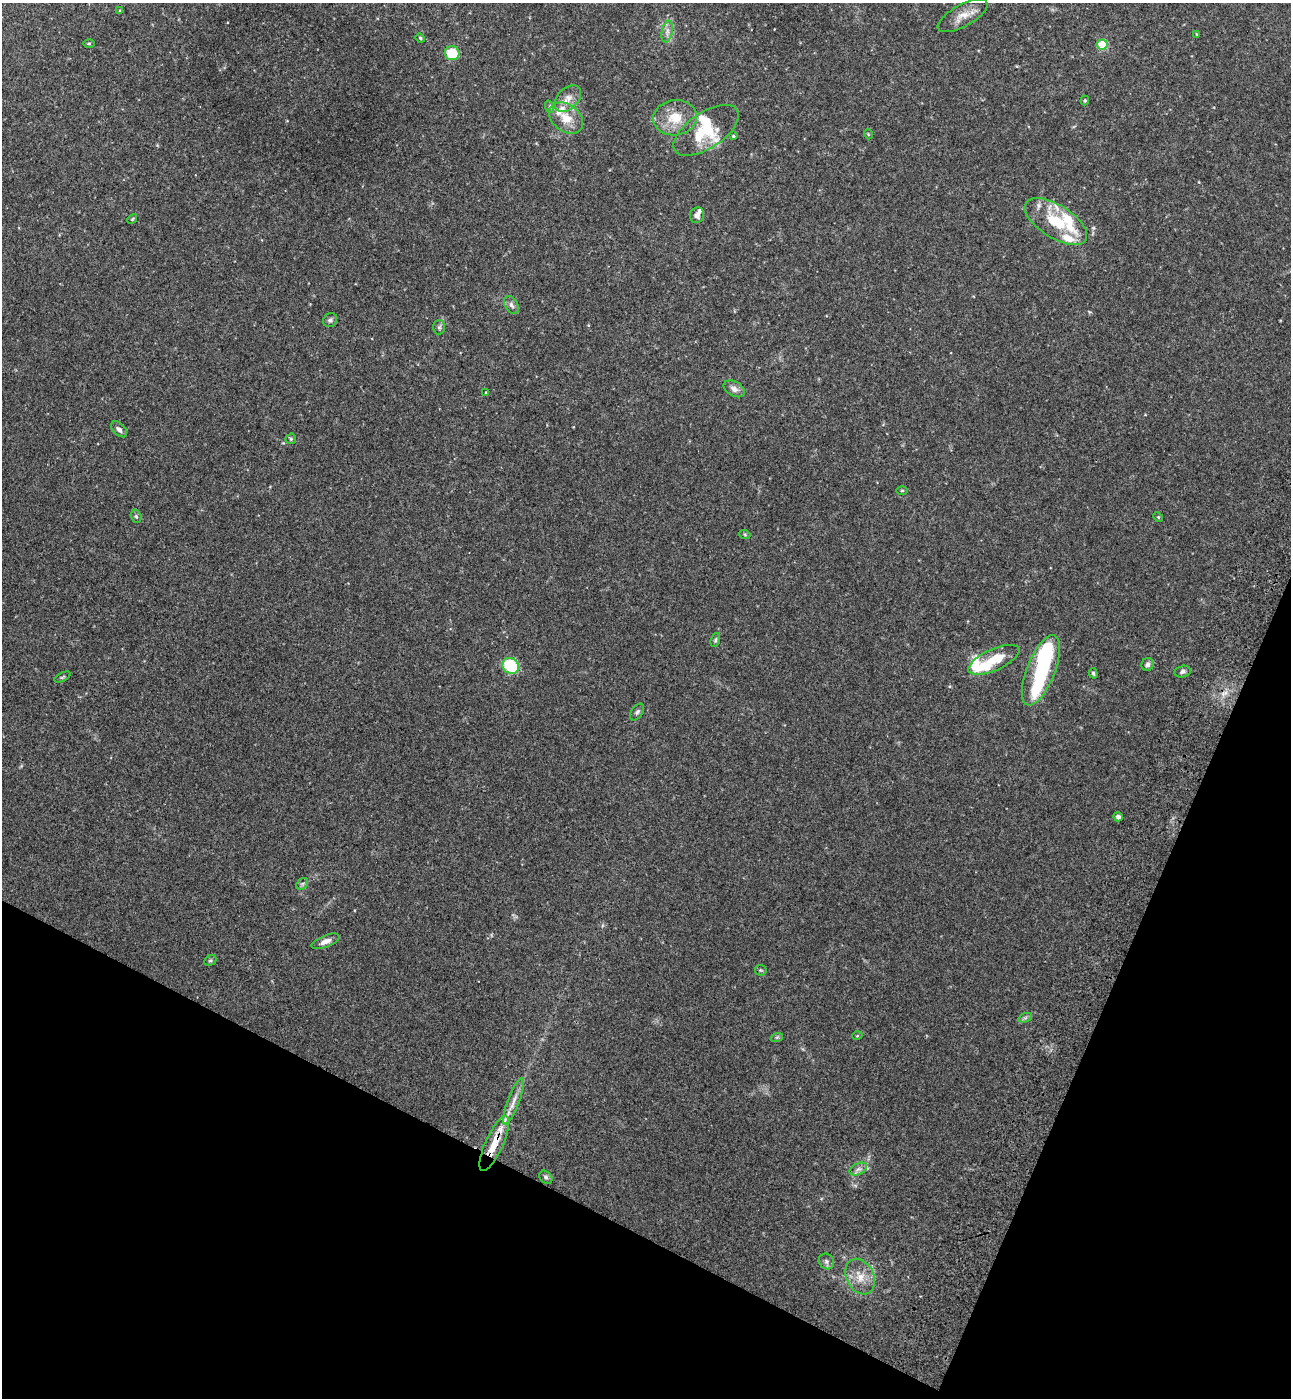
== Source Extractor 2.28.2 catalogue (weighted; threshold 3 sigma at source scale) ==
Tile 15 of 4 x 4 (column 3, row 4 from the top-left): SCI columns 2970-4258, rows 62-1457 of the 5802 x 5712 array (HDU 1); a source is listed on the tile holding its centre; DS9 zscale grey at full resolution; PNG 1293 x 1400 px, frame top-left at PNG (2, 3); each listed source drawn as its Kron ellipse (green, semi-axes under 4 px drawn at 4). Shown black and unused: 21% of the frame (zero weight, under 3 of 4 exposures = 6% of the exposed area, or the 3 px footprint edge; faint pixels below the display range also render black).
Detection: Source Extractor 2.28.2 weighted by HDU 2 'WHT'; one run over the whole footprint, this tile lists its part. Background 0.0388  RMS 0.0065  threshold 0.0294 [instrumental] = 3 sigma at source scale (4.5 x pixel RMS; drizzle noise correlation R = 1.50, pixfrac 1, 0.05/0.05 arcsec/px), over >= 5 px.
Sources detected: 64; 4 inside a brighter object's white glare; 1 cosmic-ray / hot-pixel residue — neither listed nor drawn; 6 inside a brighter listed object's ellipse — not listed separately; the other 53 listed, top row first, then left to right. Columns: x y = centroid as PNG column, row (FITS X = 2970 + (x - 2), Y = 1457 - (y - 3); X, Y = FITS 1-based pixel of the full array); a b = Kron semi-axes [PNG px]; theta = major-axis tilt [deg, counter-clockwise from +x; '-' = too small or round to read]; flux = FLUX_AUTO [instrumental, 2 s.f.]
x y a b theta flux
120 10 4 4 - 0.7
963 16 28 11 29 8.1
667 32 11 5 78 3
1197 34 4 4 - 0.62
420 38 5 4 - 0.85
89 43 6 4 1 0.69
1102 44 5 5 - 31
452 53 7 7 - 17
568 99 16 10 46 5.9
1085 100 5 4 - 0.87
550 107 6 4 -72 1
566 118 19 13 -37 11
675 118 22 17 7 15
706 130 37 18 34 26
868 134 5 3 - 0.51
733 136 4 3 - 0.72
697 215 8 7 - 2.9
132 219 5 4 - 0.74
1056 222 35 16 -32 28
511 305 10 6 -58 2.3
330 320 7 6 - 1.8
439 327 7 6 - 1.4
734 389 11 7 -30 3.3
486 393 3 2 - 0.43
119 429 9 6 -44 2.5
291 439 5 5 - 0.9
902 490 5 3 - 0.63
136 516 7 5 -73 1.2
1158 517 5 4 - 0.66
745 535 6 3 -20 0.67
715 640 7 4 70 1.2
994 660 27 10 24 16
1147 664 6 6 - 1.8
511 666 9 7 -41 36
1041 670 37 14 68 50
1183 672 8 6 15 1.7
1093 673 5 4 - 0.89
62 677 8 3 27 0.79
637 712 9 6 57 1.4
1118 817 5 4 - 2
302 884 6 5 - 1.4
326 941 15 6 21 3.6
210 960 6 5 - 0.98
761 970 6 5 - 0.92
1025 1018 7 4 19 1.2
857 1036 5 3 - 0.5
777 1037 6 4 18 0.96
514 1101 25 6 69 6.2
494 1144 30 9 66 16
858 1169 9 5 24 2.6
546 1177 7 5 -44 1.5
826 1261 8 7 - 2.1
860 1277 18 13 -64 9.9
Overlapping masked pixels (flux is a lower limit): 1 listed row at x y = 494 1144